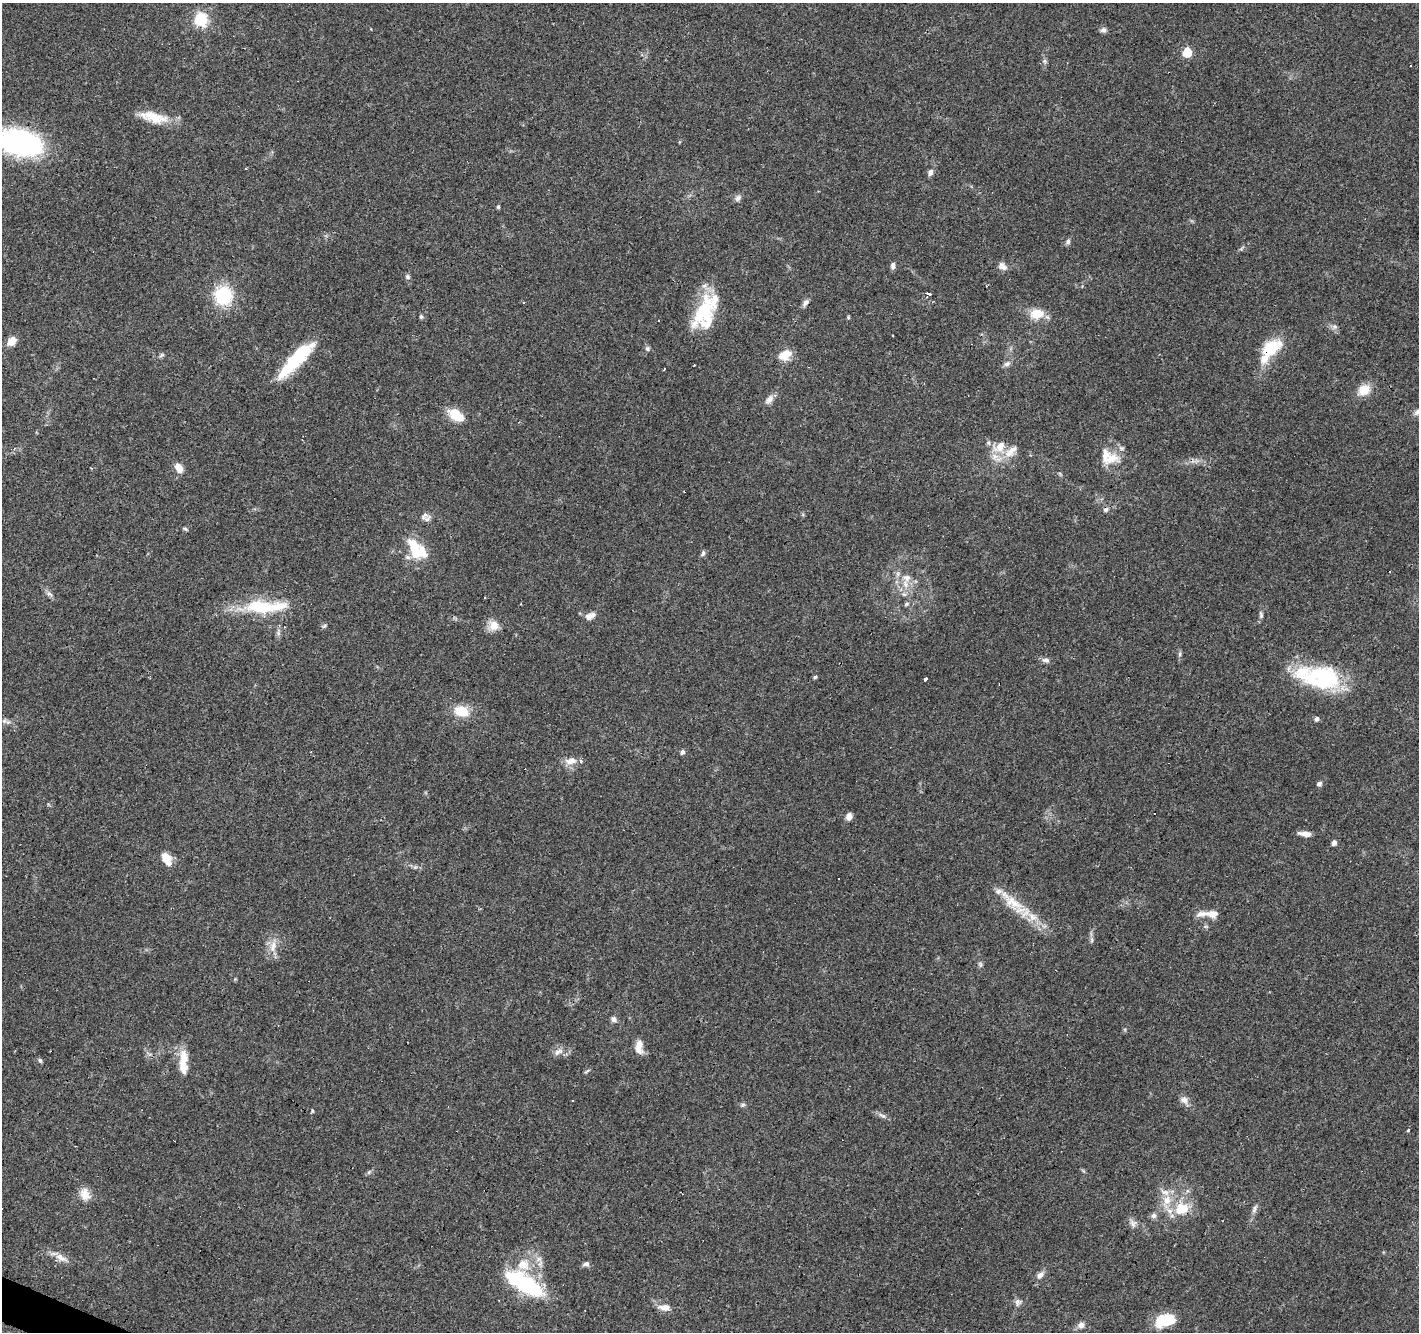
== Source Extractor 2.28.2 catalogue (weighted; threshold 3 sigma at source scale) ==
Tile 7 of 4 x 4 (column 3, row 2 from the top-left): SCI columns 2834-4250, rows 2859-4188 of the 5670 x 5783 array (HDU 1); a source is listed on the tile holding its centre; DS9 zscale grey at full resolution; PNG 1421 x 1334 px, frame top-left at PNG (2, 3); no overlay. Shown black and unused: <1% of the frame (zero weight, under 3 of 4 exposures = <1% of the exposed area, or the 3 px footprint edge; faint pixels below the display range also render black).
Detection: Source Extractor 2.28.2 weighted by HDU 2 'WHT'; one run over the whole footprint, this tile lists its part. Background 0.0903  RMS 0.0053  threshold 0.0239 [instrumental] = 3 sigma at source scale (4.5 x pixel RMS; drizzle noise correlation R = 1.50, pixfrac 1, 0.0396/0.0396 arcsec/px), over >= 5 px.
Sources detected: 129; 1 inside a brighter object's white glare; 8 cosmic-ray / hot-pixel residue — not listed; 18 inside a brighter listed object's ellipse — not listed separately; the other 102 listed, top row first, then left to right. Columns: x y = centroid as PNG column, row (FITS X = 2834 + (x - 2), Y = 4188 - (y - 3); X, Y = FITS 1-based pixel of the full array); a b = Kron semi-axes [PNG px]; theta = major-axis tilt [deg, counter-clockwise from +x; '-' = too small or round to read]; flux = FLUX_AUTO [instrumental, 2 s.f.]
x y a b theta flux
201 20 6 6 - 70
1103 30 8 7 - 1.5
1187 52 6 5 - 25
1045 61 7 4 -89 1.1
153 117 37 12 -13 13
20 143 33 19 -12 140
930 172 9 6 71 1.9
738 198 10 6 45 1.8
498 207 5 4 - 0.85
1068 241 7 5 -61 1.1
893 265 8 6 89 1.7
1002 266 12 8 -40 2.8
407 277 8 6 -55 1.1
928 294 4 3 - 27
223 295 17 16 - 30
805 303 11 6 52 2
705 308 52 20 61 30
1037 314 15 11 10 10
421 317 6 4 -74 0.87
659 321 3 2 - 0.63
1334 327 6 6 - 1.4
12 341 9 7 49 6.1
1270 348 25 15 34 19
647 349 6 6 - 1.2
162 355 9 4 35 1
785 355 17 11 27 7.6
292 363 53 12 42 29
1007 364 9 6 20 1.8
664 369 3 3 - 1.1
1364 390 14 11 38 8.4
769 399 13 8 46 3.1
1418 412 11 9 11 2.7
456 415 20 11 -37 12
1000 447 19 12 42 8.6
1111 458 23 15 -2 9.5
179 468 9 6 -57 6
424 516 13 7 42 2.6
185 529 6 4 -31 0.78
415 548 25 15 -57 18
703 553 8 5 74 1.3
907 578 12 10 -11 4.7
50 594 11 5 -37 1.8
485 598 3 2 - 1
906 604 7 5 23 0.89
261 607 34 14 -3 30
1261 615 9 5 -77 1.2
589 617 10 8 38 2.9
494 625 13 12 - 5.9
324 626 7 4 44 0.82
278 633 10 5 -83 1.6
1180 654 6 4 90 0.96
1045 660 10 6 -21 2
815 677 5 4 - 0.77
1322 677 45 26 -5 51
926 679 4 3 - 1
461 711 18 12 -19 11
1317 719 6 5 - 1.2
4 721 6 6 - 1.3
682 752 7 5 73 1.3
571 761 14 8 11 4.9
581 761 4 3 - 7.1
1319 784 6 5 - 1.5
1155 814 3 3 - 2.6
849 816 7 6 - 3.6
1305 834 14 5 -8 3.3
1334 843 6 5 - 2
166 857 12 9 -37 5.9
839 879 3 2 - 0.75
1013 902 38 14 -34 16
1213 914 17 10 2 4.7
1092 940 9 4 90 1.3
273 946 18 8 75 5.4
980 964 8 5 -84 1.1
614 1019 7 5 -38 2
639 1047 16 8 89 5.5
558 1052 14 7 28 3.2
40 1060 6 4 -88 0.9
183 1062 34 10 -90 9.8
587 1071 9 3 34 0.79
1184 1100 12 9 -27 2.9
573 1101 3 2 - 0.67
743 1105 7 5 30 0.97
312 1111 5 4 - 0.68
882 1116 13 4 -30 1.8
1408 1130 3 3 - 3.1
369 1172 5 5 - 0.8
85 1194 17 12 -66 5.6
1167 1200 15 12 78 7.5
2 1208 3 2 - 0.41
1182 1209 18 14 23 14
1254 1209 15 5 72 2.3
1154 1215 8 7 - 1.7
1133 1223 11 9 -62 2.5
61 1258 19 8 -29 4.4
523 1264 17 15 3 11
586 1264 9 6 10 1.6
1040 1275 10 7 45 2.5
525 1284 36 13 -31 62
1018 1302 9 9 - 2.1
664 1307 15 8 -3 4.6
1165 1320 20 11 11 21
1081 1325 8 7 - 2.7
Overlapping masked pixels (flux is a lower limit): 2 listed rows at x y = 1270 348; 1182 1209
Isophote crosses this tile's border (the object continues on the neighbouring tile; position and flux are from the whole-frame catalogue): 3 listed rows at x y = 20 143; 1418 412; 2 1208